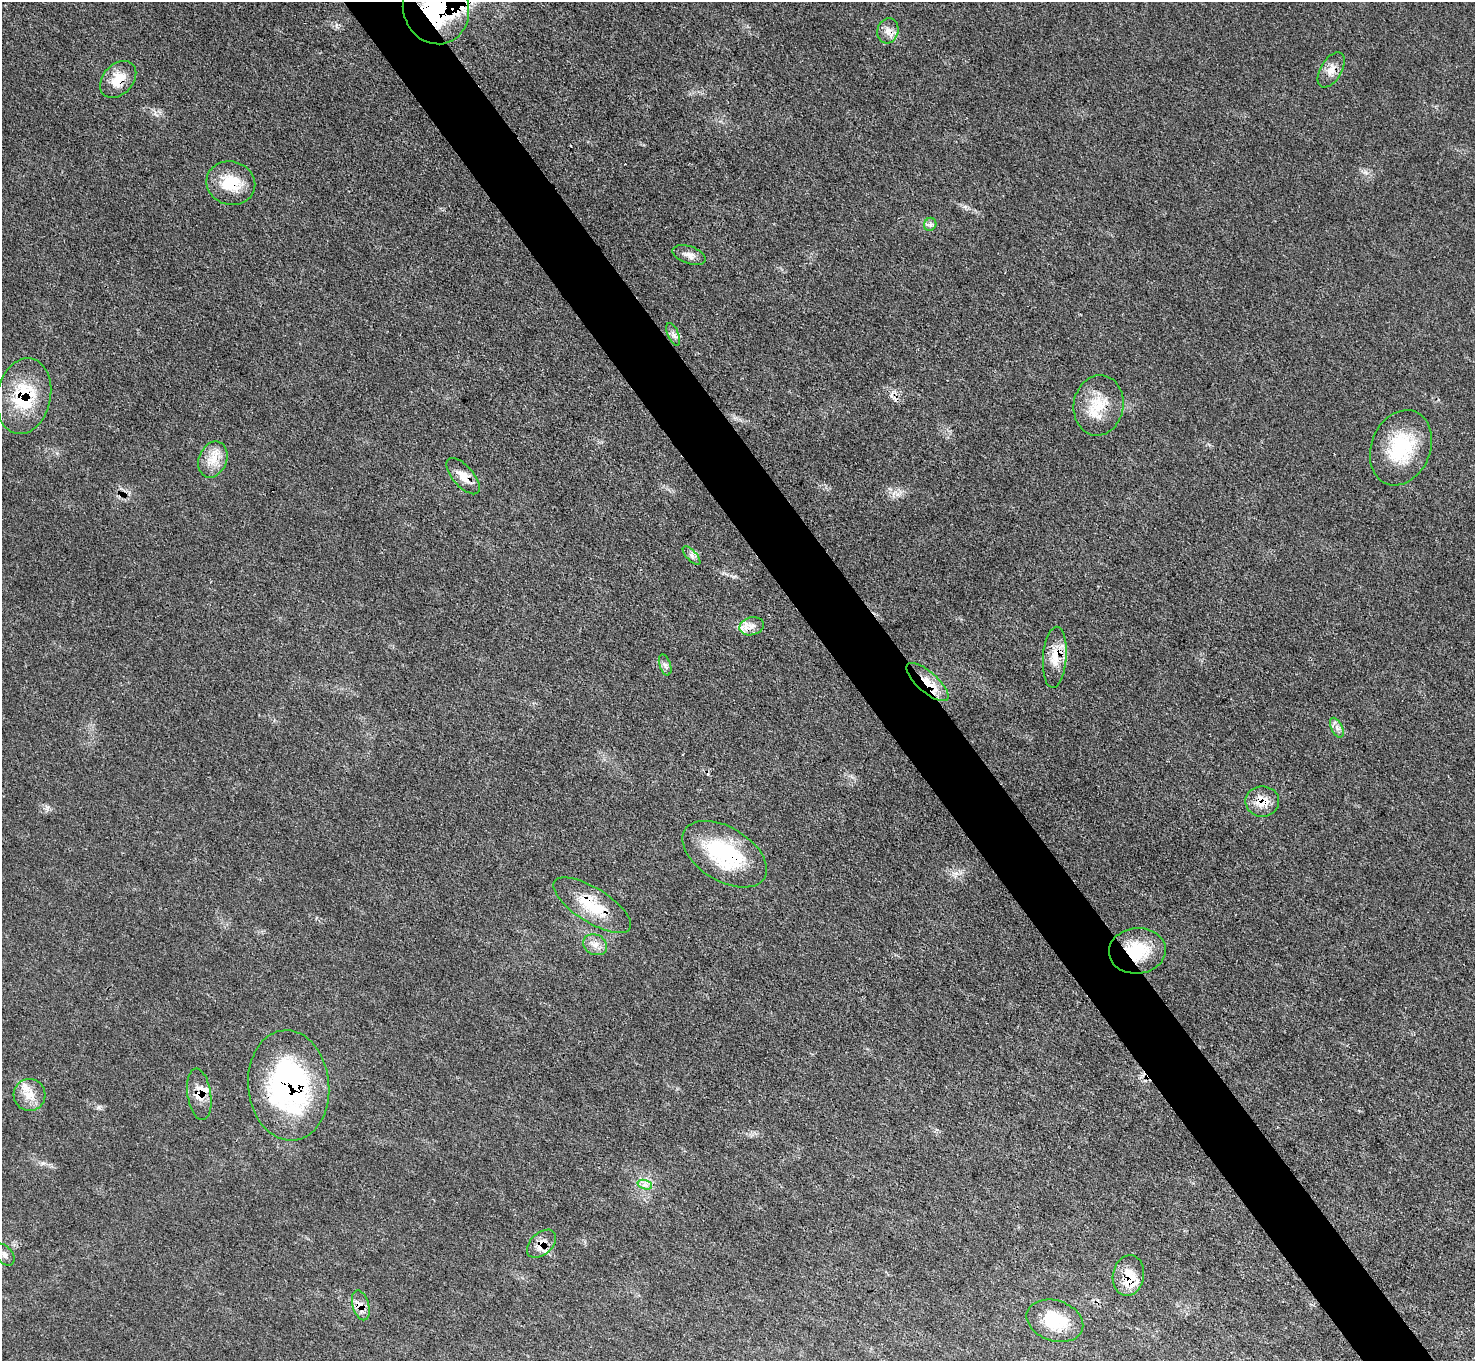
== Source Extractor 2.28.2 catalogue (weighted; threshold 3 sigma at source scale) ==
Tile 6 of 4 x 4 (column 2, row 2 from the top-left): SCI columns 1475-2947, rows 3016-4374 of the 5895 x 5889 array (HDU 1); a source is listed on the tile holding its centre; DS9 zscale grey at full resolution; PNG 1477 x 1363 px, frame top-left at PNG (2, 2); each listed source drawn as its Kron ellipse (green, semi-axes under 4 px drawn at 4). Shown black and unused: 5% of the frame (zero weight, under 3 of 4 exposures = <1% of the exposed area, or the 3 px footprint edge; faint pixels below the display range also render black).
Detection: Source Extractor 2.28.2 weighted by HDU 2 'WHT'; one run over the whole footprint, this tile lists its part. Background 0.0784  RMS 0.004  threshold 0.0178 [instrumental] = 3 sigma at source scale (4.5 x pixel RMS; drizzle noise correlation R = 1.50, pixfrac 1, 0.05/0.05 arcsec/px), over >= 5 px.
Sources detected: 38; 1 cosmic-ray / hot-pixel residue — neither listed nor drawn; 4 inside a brighter listed object's ellipse — not listed separately; the other 33 listed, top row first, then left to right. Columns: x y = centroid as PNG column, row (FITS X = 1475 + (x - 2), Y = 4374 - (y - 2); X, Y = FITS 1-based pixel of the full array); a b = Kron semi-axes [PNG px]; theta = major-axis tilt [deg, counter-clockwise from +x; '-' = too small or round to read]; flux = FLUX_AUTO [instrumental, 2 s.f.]
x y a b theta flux
436 8 36 32 -67 75
888 31 13 10 73 3.2
1331 70 19 10 59 4.2
118 79 21 15 47 8.5
231 183 24 21 -14 12
930 224 7 6 - 1.2
689 255 17 8 -18 2.8
673 334 12 5 -66 1.7
24 396 38 27 78 26
1099 405 30 25 80 14
1401 448 39 29 68 27
213 459 18 14 68 6.8
463 476 22 10 -48 5.5
691 555 11 5 -46 1.5
752 626 12 9 15 3.5
1055 657 30 12 86 8
665 665 11 5 -71 1.4
927 682 26 10 -41 8.6
1337 728 11 5 -63 1.7
1262 801 17 15 -1 6.9
725 854 46 27 -31 38
592 905 44 17 -32 16
595 945 12 10 -26 3.4
1137 951 28 23 5 18
289 1085 55 40 -84 94
199 1094 26 11 -81 5.9
30 1095 16 16 - 6.5
645 1185 7 4 -18 1.5
541 1244 17 10 43 4.6
4 1255 12 8 -49 2.4
1128 1275 20 15 79 7.7
361 1305 15 8 -74 3.4
1055 1321 29 20 -18 15
Overlapping masked pixels (flux is a lower limit): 17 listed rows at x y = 436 8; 118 79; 231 183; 24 396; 1099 405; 463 476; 1055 657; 927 682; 1262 801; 725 854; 592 905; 1137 951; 289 1085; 199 1094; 541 1244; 1128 1275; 361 1305
Isophote crosses this tile's border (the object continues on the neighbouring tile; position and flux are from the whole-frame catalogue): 1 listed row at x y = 436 8
Unlisted compact peaks at least as high as the median listed source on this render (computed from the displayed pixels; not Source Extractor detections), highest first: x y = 897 494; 99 1107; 1365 172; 47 807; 965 207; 43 1163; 157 115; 336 25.